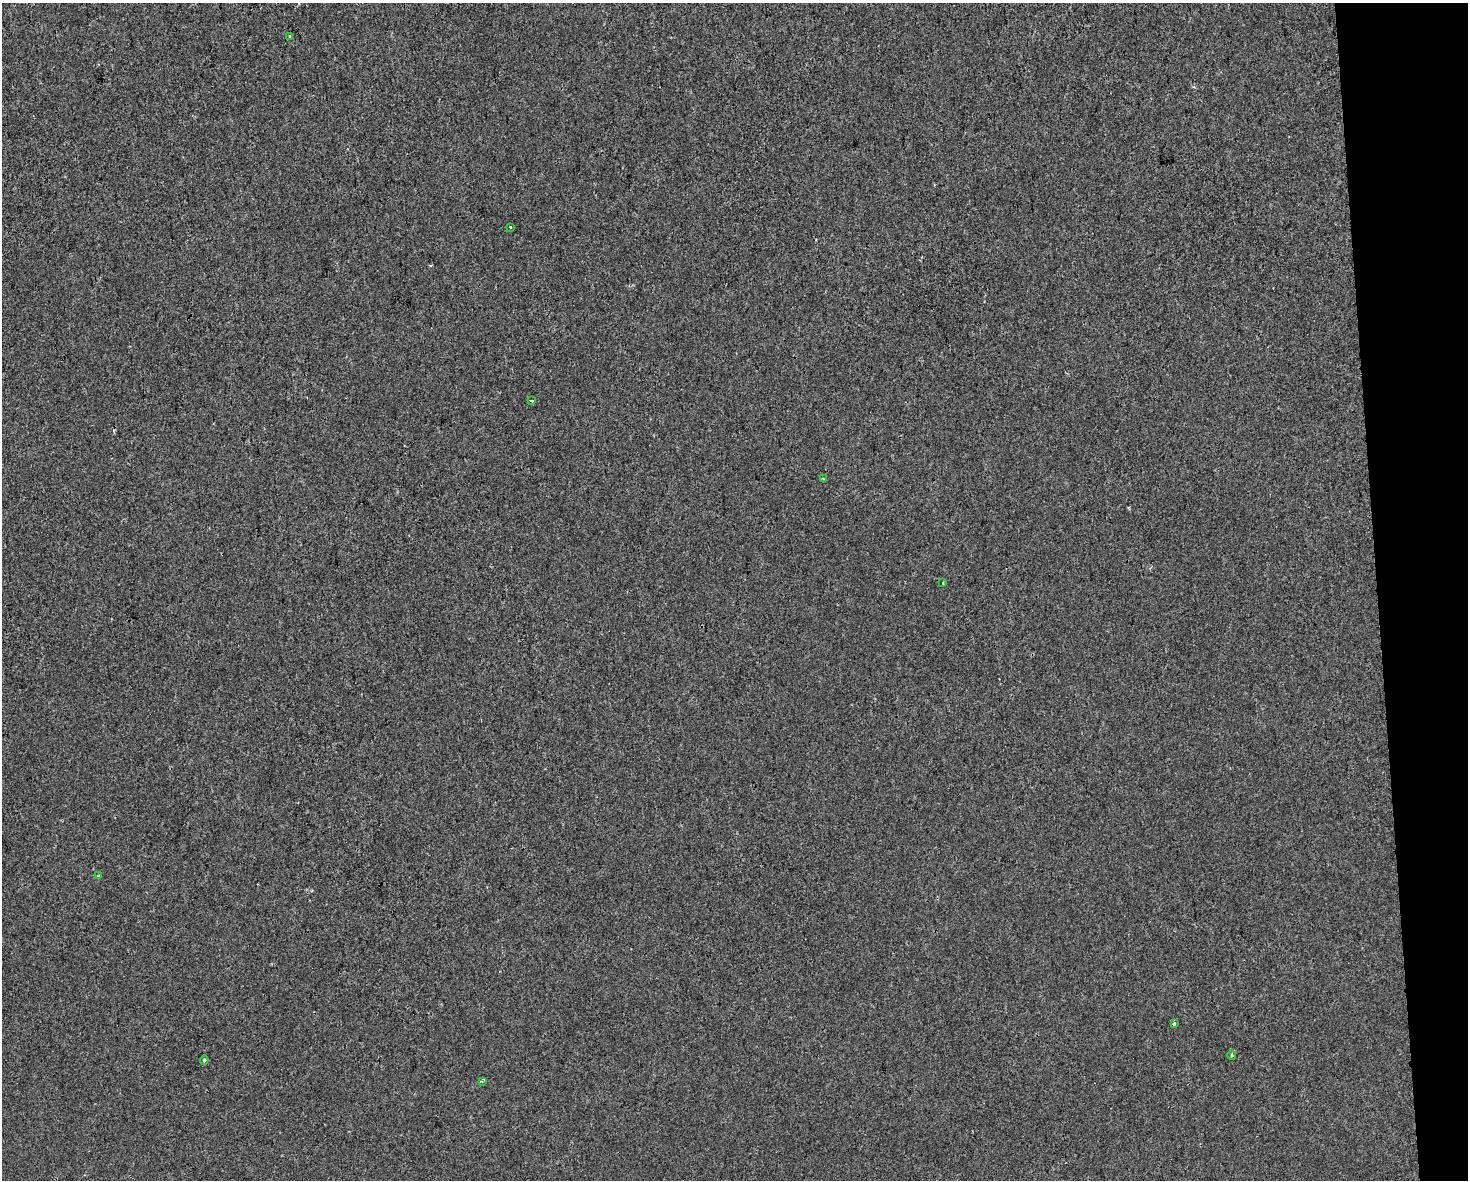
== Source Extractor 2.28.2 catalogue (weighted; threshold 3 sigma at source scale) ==
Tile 9 of 3 x 4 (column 3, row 3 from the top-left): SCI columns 2948-4413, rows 1179-2356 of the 4473 x 4711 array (HDU 1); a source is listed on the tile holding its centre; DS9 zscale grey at full resolution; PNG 1470 x 1182 px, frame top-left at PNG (2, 3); each listed source drawn as its Kron ellipse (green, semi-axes under 4 px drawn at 4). Shown black and unused: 6% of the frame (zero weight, under 2 of 3 exposures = <1% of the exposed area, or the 3 px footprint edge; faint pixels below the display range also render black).
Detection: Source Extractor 2.28.2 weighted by HDU 2 'WHT'; one run over the whole footprint, this tile lists its part. Background -6.59e-04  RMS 0.0042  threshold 0.0191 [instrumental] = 3 sigma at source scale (4.5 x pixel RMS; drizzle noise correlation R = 1.50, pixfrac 1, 0.0396/0.0396 arcsec/px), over >= 5 px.
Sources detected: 10; all 10 listed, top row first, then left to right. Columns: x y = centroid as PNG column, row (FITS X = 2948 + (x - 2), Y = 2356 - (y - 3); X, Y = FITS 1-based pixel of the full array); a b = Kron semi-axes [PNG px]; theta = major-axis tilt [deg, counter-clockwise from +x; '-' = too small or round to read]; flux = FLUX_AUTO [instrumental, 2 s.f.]
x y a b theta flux
289 36 3 3 - 2.1
510 227 3 3 - 1.1
532 401 4 3 - 2.3
823 479 3 2 - 0.47
943 583 3 2 - 0.41
99 876 4 3 - 0.38
1174 1023 3 3 - 1.5
1232 1055 4 4 - 0.49
204 1060 4 4 - 0.68
482 1081 3 3 - 0.72